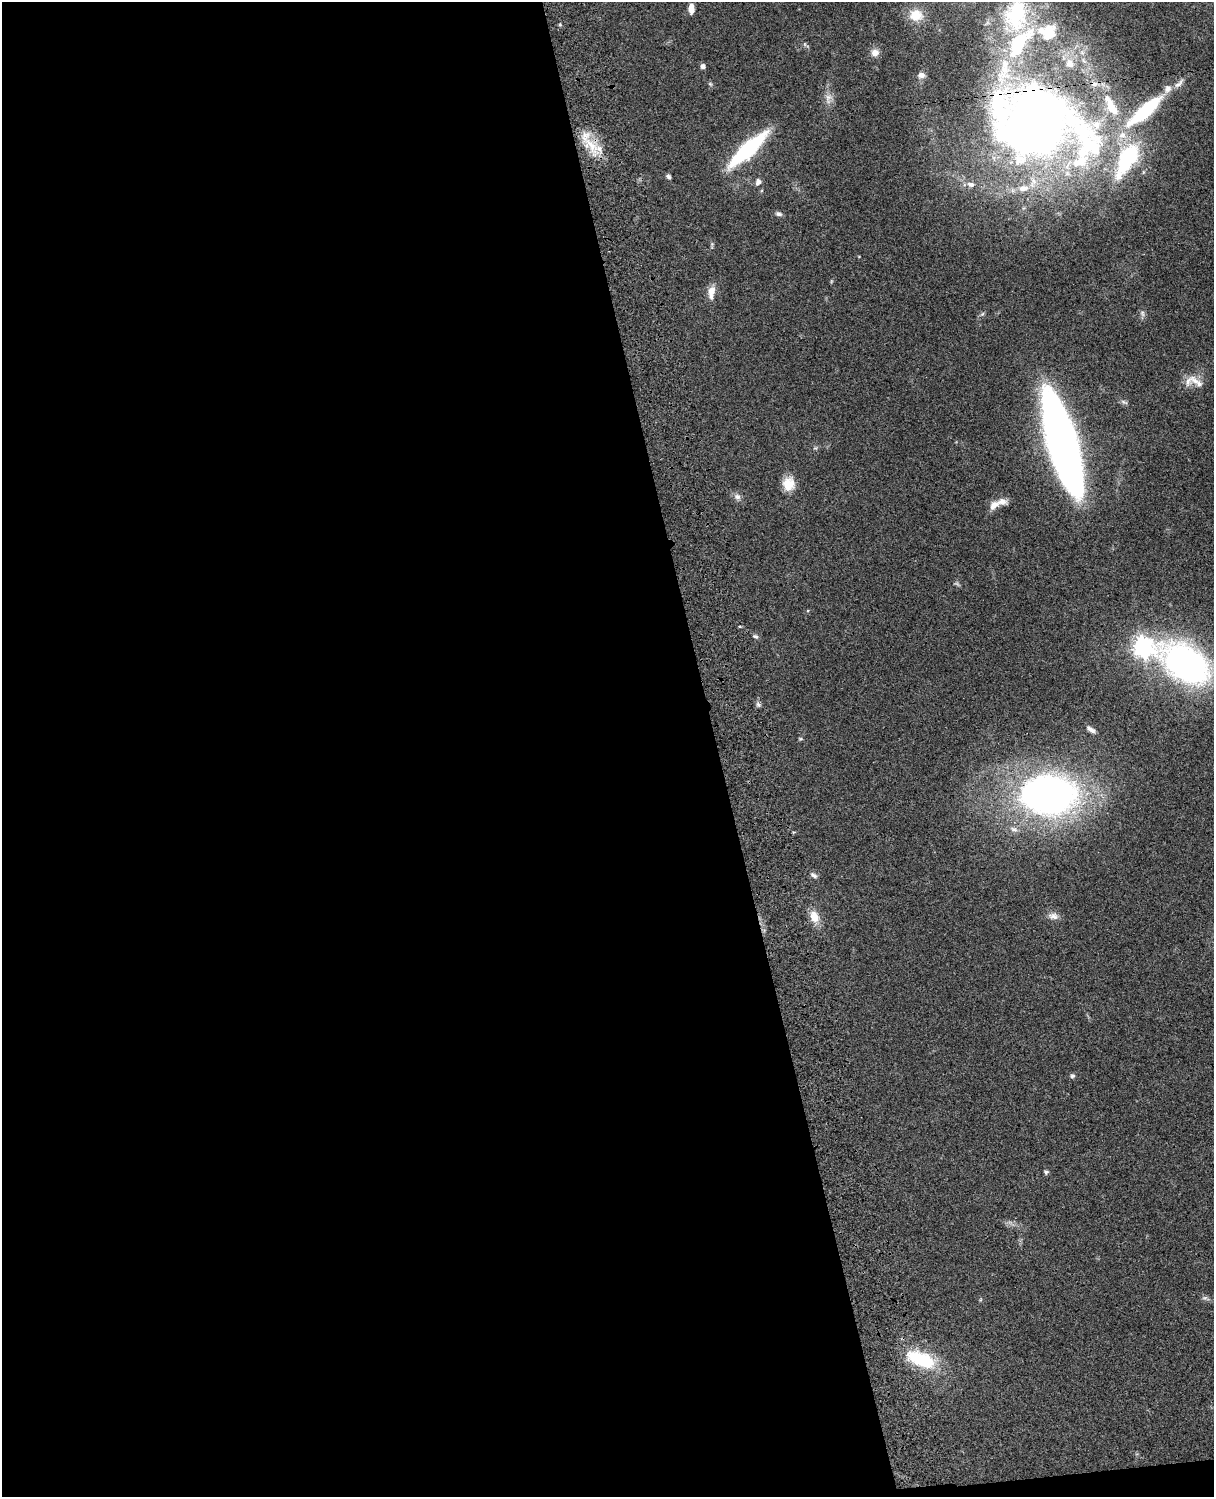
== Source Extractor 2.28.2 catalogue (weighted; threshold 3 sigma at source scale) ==
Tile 9 of 4 x 3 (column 1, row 3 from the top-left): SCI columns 121-1332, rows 278-1772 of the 5088 x 4927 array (HDU 1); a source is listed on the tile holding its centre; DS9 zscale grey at full resolution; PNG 1216 x 1499 px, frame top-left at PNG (2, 2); no overlay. Shown black and unused: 60% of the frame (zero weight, under 3 of 4 exposures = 6% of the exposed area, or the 3 px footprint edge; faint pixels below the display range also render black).
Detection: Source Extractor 2.28.2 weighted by HDU 2 'WHT'; one run over the whole footprint, this tile lists its part. Background 0.0986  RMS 0.0064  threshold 0.0286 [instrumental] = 3 sigma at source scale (4.5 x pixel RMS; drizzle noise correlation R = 1.50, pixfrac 1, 0.05/0.05 arcsec/px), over >= 5 px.
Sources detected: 66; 1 too faint to see at this stretch — not listed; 18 inside a brighter listed object's ellipse — not listed separately; the other 47 listed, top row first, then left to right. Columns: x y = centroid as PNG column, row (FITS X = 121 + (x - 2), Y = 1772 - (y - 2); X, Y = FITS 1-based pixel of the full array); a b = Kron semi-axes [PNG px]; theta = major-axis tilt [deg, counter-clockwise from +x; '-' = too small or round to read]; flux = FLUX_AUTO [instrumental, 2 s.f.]
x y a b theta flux
691 8 10 6 89 5.2
916 15 17 14 -8 14
1016 15 55 38 74 72
560 25 5 3 - 0.74
805 44 6 4 -89 0.86
875 53 9 9 - 4.6
703 66 5 5 - 2.6
921 75 9 7 -6 2.7
710 84 6 5 - 1
828 99 17 9 87 5.2
1111 106 34 12 -62 20
1145 111 57 15 41 54
1035 122 76 69 41 500
591 145 35 15 -55 18
748 149 43 12 43 67
1127 158 49 24 61 58
668 177 6 4 -58 1.6
758 182 10 7 61 2.8
971 184 11 7 -11 3.5
779 214 8 5 -12 1.9
712 244 5 5 - 0.85
711 291 11 8 70 6.7
1142 313 9 6 -75 1.9
982 314 7 4 44 1.1
1195 381 17 10 -43 6.3
1124 402 10 5 -19 1.6
1062 441 70 18 -74 650
815 448 6 5 - 0.97
788 484 15 14 - 10
737 497 10 8 -39 2.9
994 505 14 9 36 5.1
756 636 8 5 -15 1.5
1143 647 8 7 - 340
1187 664 45 26 -34 240
758 704 7 6 - 1.6
1091 729 11 5 -31 2.3
800 739 6 4 -6 0.79
1048 795 50 36 0 310
1014 829 12 7 -24 3.3
814 875 11 6 -33 2.1
1053 916 15 9 -9 4.1
814 917 16 11 -66 8.5
1072 1076 6 6 - 1.3
1046 1172 6 6 - 1.2
1205 1298 11 6 -14 1.8
980 1300 6 3 71 0.65
921 1359 35 16 -21 40
Overlapping masked pixels (flux is a lower limit): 2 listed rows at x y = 1035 122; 591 145
Isophote crosses this tile's border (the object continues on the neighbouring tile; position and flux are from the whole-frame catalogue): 2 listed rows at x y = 1016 15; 1187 664